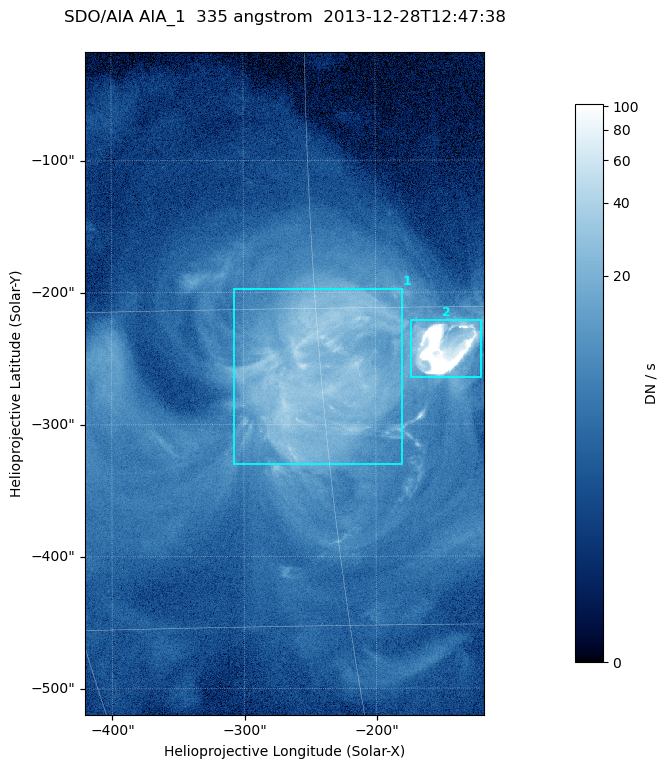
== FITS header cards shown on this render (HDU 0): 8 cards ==
TELESCOP= 'SDO/AIA '
INSTRUME= 'AIA_1   '
WAVELNTH=                  335
WAVEUNIT= 'angstrom'
DATE-OBS= '2013-12-28T12:47:38.62'
CTYPE1  = 'HPLN-TAN'
CTYPE2  = 'HPLT-TAN'
BUNIT   = 'DN / s  '

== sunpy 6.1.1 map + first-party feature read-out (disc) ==
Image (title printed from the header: SDO/AIA AIA_1  335 angstrom  2013-12-28T12:47:38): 503 x 835 px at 0.601 arcsec/px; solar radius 976 arcsec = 1624 px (partial field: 5.1% of the solar disc is inside the frame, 100% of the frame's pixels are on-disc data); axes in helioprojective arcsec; data unit DN / s (BUNIT, on the colour bar)
Orientation: roll -0.142 deg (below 1 deg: not rotated)
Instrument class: DISC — disc imager (sunpy class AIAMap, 335 A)
Bright regions (active regions / flare kernels): reference = the on-disc median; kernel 5 px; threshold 5 sigma = 17.1 DN / s over a disc level ~3.94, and >= 1.15x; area >= 420 px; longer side >= 6 px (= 3.6 arcsec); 2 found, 2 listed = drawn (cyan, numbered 1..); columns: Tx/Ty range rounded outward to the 2 arcsec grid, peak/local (2 s.f.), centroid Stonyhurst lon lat
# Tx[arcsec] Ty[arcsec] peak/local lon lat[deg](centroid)
1 -308..-180 -330..-196 13 -15 -18
2 -174..-120 -266..-220 95 -9 -17